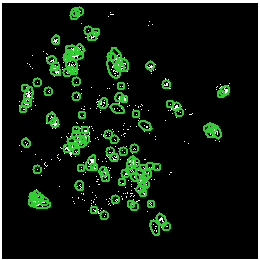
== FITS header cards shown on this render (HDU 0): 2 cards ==
NAXIS1  =                  256 /
NAXIS2  =                  256 /

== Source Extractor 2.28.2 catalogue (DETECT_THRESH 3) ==
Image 256 x 256 px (HDU 0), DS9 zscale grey, 1 PNG px = 1 image px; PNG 260 x 260 px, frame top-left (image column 1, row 256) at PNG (2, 3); each listed source drawn as its Kron ellipse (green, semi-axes under 4 px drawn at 4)
Background 13.5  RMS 1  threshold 3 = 3 sigma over >= 5 px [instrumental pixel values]
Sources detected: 106; all 106 listed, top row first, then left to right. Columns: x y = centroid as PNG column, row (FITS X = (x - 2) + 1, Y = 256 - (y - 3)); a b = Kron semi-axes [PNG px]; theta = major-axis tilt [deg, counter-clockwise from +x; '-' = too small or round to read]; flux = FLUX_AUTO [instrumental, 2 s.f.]
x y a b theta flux
80 11 2 2 - 48
76 13 4 3 - 53
75 16 3 2 - 66
88 30 2 2 - 40
97 32 3 2 - 55
92 36 5 3 - 140
56 40 5 4 - 160
80 50 5 3 - 100
73 51 6 4 -17 200
69 53 3 2 - 61
74 56 9 4 0 160
111 56 2 2 - 38
68 58 3 2 - 42
117 58 10 5 -73 110
52 60 4 3 - 87
72 65 7 5 -72 240
122 65 7 6 - 340
114 66 12 6 -80 290
150 66 4 2 - 110
56 67 4 3 - 62
120 68 5 3 - 180
71 70 4 2 - 54
56 71 6 4 -36 120
75 71 2 2 - 45
67 72 3 2 - 91
37 82 2 2 - 43
76 82 2 2 - 29
166 84 3 2 - 68
122 86 3 2 - 47
25 89 2 2 - 50
49 91 3 2 - 59
225 91 5 3 - 110
29 95 8 3 76 260
222 95 2 2 - 36
77 97 2 2 - 40
119 98 4 2 - 77
124 99 4 3 - 97
27 103 5 2 - 81
103 103 5 2 - 67
170 104 2 2 - 30
176 106 4 2 - 44
24 109 2 2 - 33
117 109 7 3 -24 93
180 112 2 2 - 31
136 114 2 2 - 46
83 116 3 2 - 43
51 118 6 2 76 62
55 123 5 4 - 82
145 126 6 2 -33 100
209 128 5 3 - 91
213 129 3 2 - 47
77 131 3 3 - 84
85 131 4 3 - 87
216 132 7 2 -61 84
211 134 5 3 - 120
109 135 2 2 - 45
77 136 5 2 - 110
86 139 3 2 - 54
115 140 3 2 - 50
76 141 8 3 6 200
26 143 4 2 - 52
82 143 6 3 27 90
73 147 3 2 - 39
68 148 3 2 - 55
134 148 2 2 - 51
76 152 3 2 - 58
111 152 4 2 - 66
124 152 4 2 - 40
114 158 4 2 - 36
91 163 8 4 68 120
132 163 7 3 75 92
135 163 3 2 - 89
150 167 4 2 - 58
94 168 2 2 - 52
143 168 2 2 - 48
157 168 2 2 - 26
37 169 2 2 - 37
81 169 3 2 - 58
132 171 5 2 - 89
104 172 4 2 - 100
126 174 4 2 - 110
148 174 4 2 - 60
105 177 5 2 - 85
136 177 5 2 - 82
145 177 3 3 - 90
141 178 9 4 -79 58
123 183 3 2 - 78
145 184 3 3 - 89
80 186 5 3 - 100
141 188 6 4 56 160
144 194 2 2 - 40
33 196 3 2 - 46
37 196 5 3 - 120
38 200 6 3 27 210
116 200 3 2 - 73
33 201 5 3 - 150
45 201 2 2 - 46
40 204 11 4 -6 250
132 204 2 2 - 61
151 205 4 2 - 78
134 206 2 2 - 47
95 210 4 2 - 40
104 216 2 2 - 32
162 220 7 4 -62 170
167 226 2 2 - 44
155 228 8 2 -72 140